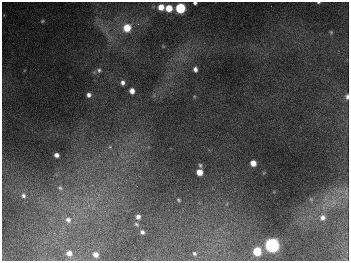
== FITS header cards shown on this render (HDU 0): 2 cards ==
NAXIS1  =                  347
NAXIS2  =                  259

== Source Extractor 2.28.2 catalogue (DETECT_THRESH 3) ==
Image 347 x 259 px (HDU 0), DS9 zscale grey, 1 PNG px = 1 image px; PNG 351 x 263 px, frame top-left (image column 1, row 259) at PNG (2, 2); no overlay
Background 674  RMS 49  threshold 148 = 3 sigma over >= 5 px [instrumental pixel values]
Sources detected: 36; all 36 listed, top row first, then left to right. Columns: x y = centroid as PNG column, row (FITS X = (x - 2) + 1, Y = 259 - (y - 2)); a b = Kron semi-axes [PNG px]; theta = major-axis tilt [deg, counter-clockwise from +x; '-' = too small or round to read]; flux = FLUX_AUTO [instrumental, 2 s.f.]
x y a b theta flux
318 2 4 2 - 3.6e+03
195 3 4 3 - 6.9e+03
161 7 5 5 - 4.3e+04
169 8 5 5 - 6.2e+04
180 8 6 6 - 2.5e+05
42 21 5 4 - 4.3e+03
138 24 4 4 - 5.5e+03
127 28 7 7 - 8.2e+04
331 32 5 4 - 4.0e+03
195 69 5 4 - 1.2e+04
99 70 7 6 - 8.2e+03
123 83 5 5 - 1.2e+04
132 91 5 5 - 2.2e+04
89 95 4 4 - 1.2e+04
347 97 6 4 -90 9.2e+03
110 147 6 5 - 6.6e+03
56 155 4 4 - 1.4e+04
253 163 5 5 - 3.5e+04
200 165 6 5 - 6.2e+03
199 172 5 5 - 3.8e+04
60 188 9 6 -28 1.3e+04
346 192 12 5 90 1.3e+04
23 195 8 8 - 1.3e+04
311 199 5 5 - 3.9e+03
178 200 5 4 - 4.0e+03
334 202 7 4 72 1.1e+04
138 217 5 5 - 1.3e+04
322 217 8 7 - 1.6e+04
68 220 9 9 - 2.3e+04
136 224 6 4 -18 5.2e+03
142 232 4 4 - 8.7e+03
272 245 7 6 - 1.1e+06
257 251 6 6 - 1.2e+05
69 253 5 5 - 2.0e+04
194 253 4 3 - 4.5e+03
96 254 5 4 - 2.0e+04
At the frame edge (FLAGS 8, measured only in part): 3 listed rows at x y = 318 2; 195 3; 347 97